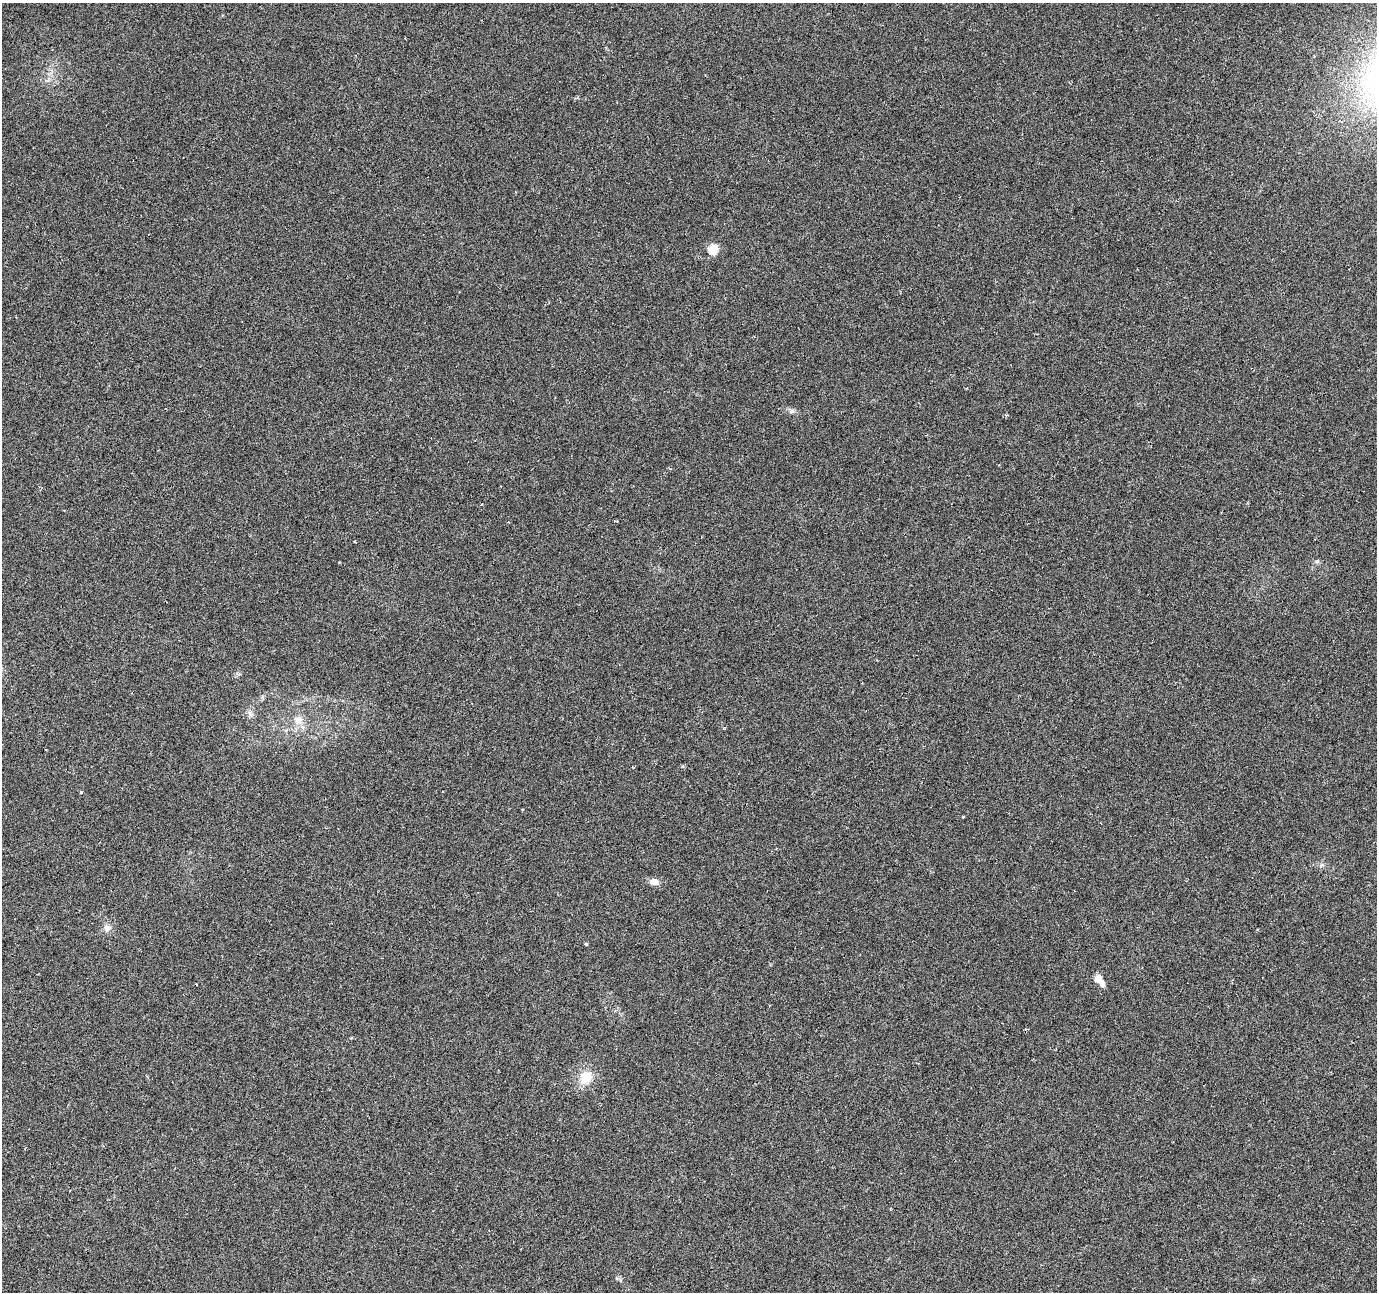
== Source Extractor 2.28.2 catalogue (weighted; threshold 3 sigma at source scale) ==
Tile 7 of 4 x 4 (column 3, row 2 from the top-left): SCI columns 2756-4130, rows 2856-4145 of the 5505 x 5644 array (HDU 1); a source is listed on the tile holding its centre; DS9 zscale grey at full resolution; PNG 1379 x 1294 px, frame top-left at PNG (2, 3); no overlay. Nothing masked; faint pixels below the display range render black.
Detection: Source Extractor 2.28.2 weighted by HDU 2 'WHT'; one run over the whole footprint, this tile lists its part. Background 0.0271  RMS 0.0039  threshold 0.0158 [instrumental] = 3 sigma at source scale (4.09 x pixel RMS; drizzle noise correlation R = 1.36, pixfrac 0.8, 0.0396/0.0396 arcsec/px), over >= 5 px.
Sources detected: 16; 1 cosmic-ray / hot-pixel residue — not listed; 1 inside a brighter listed object's ellipse — not listed separately; the other 14 listed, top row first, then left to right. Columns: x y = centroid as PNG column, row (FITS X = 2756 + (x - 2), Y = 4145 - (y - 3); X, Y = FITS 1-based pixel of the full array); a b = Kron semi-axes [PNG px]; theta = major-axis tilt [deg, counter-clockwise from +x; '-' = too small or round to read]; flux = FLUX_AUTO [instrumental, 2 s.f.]
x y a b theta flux
713 249 5 5 - 18
791 411 8 5 25 0.89
482 505 3 3 - 0.43
508 522 3 3 - 0.22
1317 562 7 4 1 0.65
250 714 12 4 -45 1.1
298 720 13 12 - 3.8
81 792 4 4 - 0.36
522 809 4 2 - 0.25
654 882 11 7 -7 2.4
107 928 10 9 - 1.9
586 944 4 3 - 0.45
1098 979 11 8 -50 2.8
586 1077 18 16 62 6.6